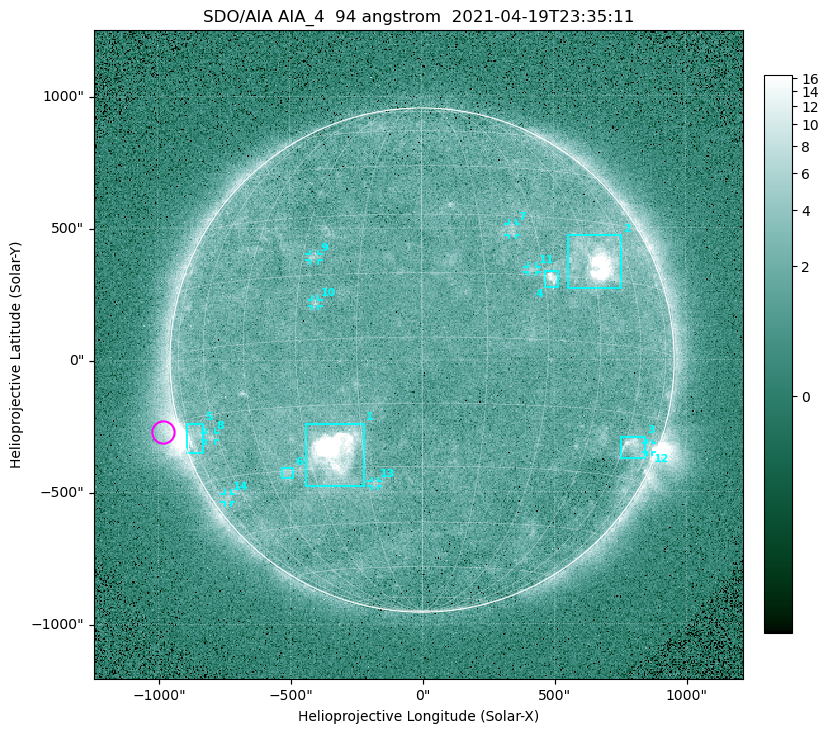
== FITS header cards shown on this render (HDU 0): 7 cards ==
TELESCOP= 'SDO/AIA '
INSTRUME= 'AIA_4   '
WAVELNTH=                   94
WAVEUNIT= 'angstrom'
DATE-OBS= '2021-04-19T23:35:11.12'
CTYPE1  = 'HPLN-TAN'
CTYPE2  = 'HPLT-TAN'

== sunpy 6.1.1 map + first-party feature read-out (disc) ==
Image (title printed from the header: SDO/AIA AIA_4  94 angstrom  2021-04-19T23:35:11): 512 x 512 px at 4.8 arcsec/px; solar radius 955 arcsec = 199 px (full disc in frame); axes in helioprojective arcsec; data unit not stated in the header (colour bar unlabelled)
Orientation: roll -0.138 deg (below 1 deg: not rotated)
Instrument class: DISC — disc imager (sunpy class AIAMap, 94 A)
Bright regions (active regions / flare kernels): reference = the median radial profile (limb darkening/brightening removed); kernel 5 px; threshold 5 sigma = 2.54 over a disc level ~1.77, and >= 1.15x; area >= 9 px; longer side >= 5 px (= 24 arcsec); searched inside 0.97 R_sun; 14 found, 14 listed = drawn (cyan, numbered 1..; 8 of them under ~33 arcsec drawn as corner ticks so the feature stays visible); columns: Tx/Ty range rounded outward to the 10 arcsec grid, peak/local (2 s.f.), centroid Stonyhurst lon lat
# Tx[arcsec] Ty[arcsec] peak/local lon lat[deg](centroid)
1 -440..-220 -480..-240 489 -23 -26
2 550..760 270..470 44 +47 +19
3 750..850 -380..-290 4.6 +64 -22
4 460..520 270..340 6.7 +32 +14
5 -900..-830 -350..-240 6 -73 -19
6 -540..-490 -450..-410 3 -38 -31
7 330..360 470..520 2.9 +23 +26
8 -820..-780 -300..-270 3 -63 -20
9 -430..-390 380..410 3.1 -27 +20
10 -420..-390 200..230 3 -25 +8
11 400..440 330..360 2.7 +27 +16
12 850..870 -350..-310 3 +75 -22
13 -190..-170 -480..-450 2.9 -13 -34
14 -750..-720 -540..-500 2.3 -70 -35
Off-limb structures (1.02-1.3 R_sun): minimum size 50 px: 5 found; the strongest spans PA ~85..115 deg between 1.02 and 1.21 R_sun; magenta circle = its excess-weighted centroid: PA ~105 deg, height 1.07 R_sun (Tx ~-980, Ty ~-270 arcsec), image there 4.9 x the reference